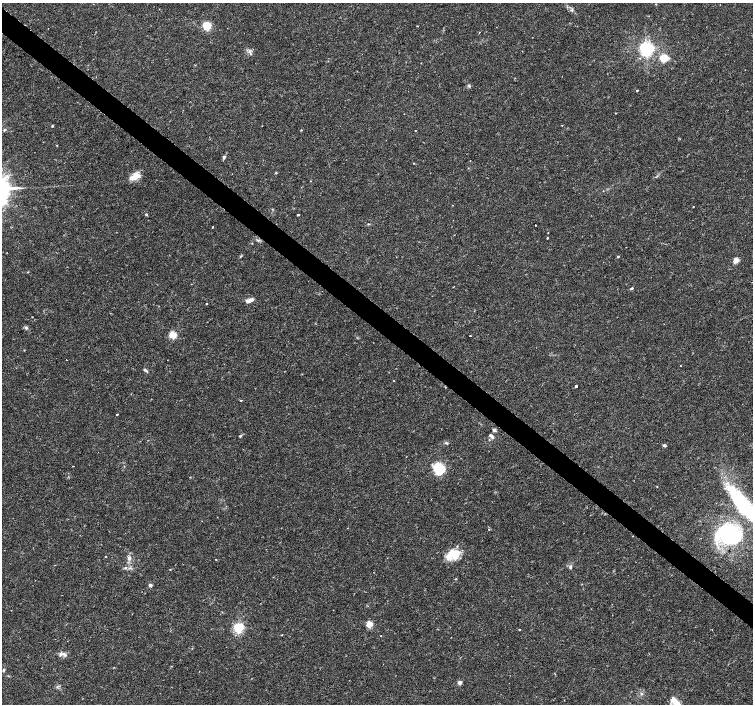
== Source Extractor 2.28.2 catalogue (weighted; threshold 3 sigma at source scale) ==
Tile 11 of 4 x 4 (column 3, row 3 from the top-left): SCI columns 3006-4506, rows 1642-3045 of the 6006 x 6026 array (HDU 1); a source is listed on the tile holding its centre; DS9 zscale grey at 2 x 2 block average (1 PNG px = mean of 2 x 2 image px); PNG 755 x 706 px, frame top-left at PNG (2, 3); no overlay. Shown black and unused: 4% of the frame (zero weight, under 2 of 3 exposures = <1% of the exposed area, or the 3 px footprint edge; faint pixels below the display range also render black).
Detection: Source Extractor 2.28.2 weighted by HDU 2 'WHT'; one run over the whole footprint, this tile lists its part. Background 0.0217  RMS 0.0027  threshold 0.0123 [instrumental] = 3 sigma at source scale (4.5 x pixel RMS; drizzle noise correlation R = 1.50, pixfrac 1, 0.0396/0.0396 arcsec/px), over >= 5 px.
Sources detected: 80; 6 inside a brighter object's white glare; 3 cosmic-ray / hot-pixel residue — not listed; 1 inside a brighter listed object's ellipse — not listed separately; the other 70 listed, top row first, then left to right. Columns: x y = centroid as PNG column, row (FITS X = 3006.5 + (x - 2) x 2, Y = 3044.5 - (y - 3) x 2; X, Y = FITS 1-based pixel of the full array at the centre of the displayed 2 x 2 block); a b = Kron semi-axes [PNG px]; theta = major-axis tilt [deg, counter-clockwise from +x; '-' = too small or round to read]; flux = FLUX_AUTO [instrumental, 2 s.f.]
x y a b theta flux
656 4 2 2 - 0.33
572 10 4 3 - 0.88
207 26 4 4 - 19
417 26 2 2 - 0.35
646 50 4 3 - 120
251 54 3 3 - 0.63
664 58 5 5 - 12
469 86 5 3 - 0.86
637 90 2 2 - 1.4
52 126 3 2 - 0.53
4 130 4 3 - 0.94
301 130 3 2 - 0.38
224 157 6 3 63 1.1
470 161 2 2 - 0.3
413 163 3 2 - 0.28
276 173 3 2 - 0.53
134 177 15 7 49 6.4
310 181 2 2 - 0.3
693 207 2 2 - 0.41
272 209 3 2 - 0.38
146 214 3 3 - 0.77
298 215 2 2 - 1.2
368 224 4 2 - 0.49
535 225 2 2 - 0.46
212 227 2 2 - 0.47
547 238 2 2 - 0.83
258 240 5 2 - 0.79
252 243 2 2 - 0.31
618 257 2 2 - 0.99
736 260 4 4 - 5.1
632 288 4 2 - 0.71
250 300 7 4 18 3.2
206 304 2 2 - 0.84
26 328 4 4 - 1.4
173 335 5 5 - 9.6
470 336 2 2 - 1
24 350 3 2 - 0.3
680 366 2 2 - 0.27
145 370 5 3 - 1.1
394 381 2 2 - 0.3
576 386 2 2 - 23
241 400 2 2 - 0.36
117 414 2 2 - 1.1
494 430 5 3 - 1.5
240 436 4 3 - 0.62
492 436 8 4 -50 1.7
447 443 4 3 - 0.77
664 445 6 3 -13 0.91
439 469 6 5 - 51
657 486 2 2 - 0.33
738 500 44 19 -47 49
489 529 2 2 - 0.34
725 533 29 17 48 52
742 540 2 2 - 0.6
451 554 18 12 52 12
129 558 5 4 - 2
215 559 2 2 - 0.53
125 567 4 3 - 0.78
570 567 6 4 -83 1.4
170 570 2 2 - 0.45
150 585 3 2 - 3.4
369 624 3 3 - 21
238 628 3 3 - 94
520 629 2 2 - 0.66
282 635 2 2 - 0.3
63 654 13 4 18 2.3
3 670 4 3 - 0.79
460 682 3 2 - 5.2
641 694 4 3 - 0.87
676 704 18 8 -48 8.1
Isophote crosses this tile's border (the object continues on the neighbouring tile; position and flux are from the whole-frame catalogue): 2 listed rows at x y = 738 500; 676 704
Diffuse or blended objects may show on this block-average render without a row.